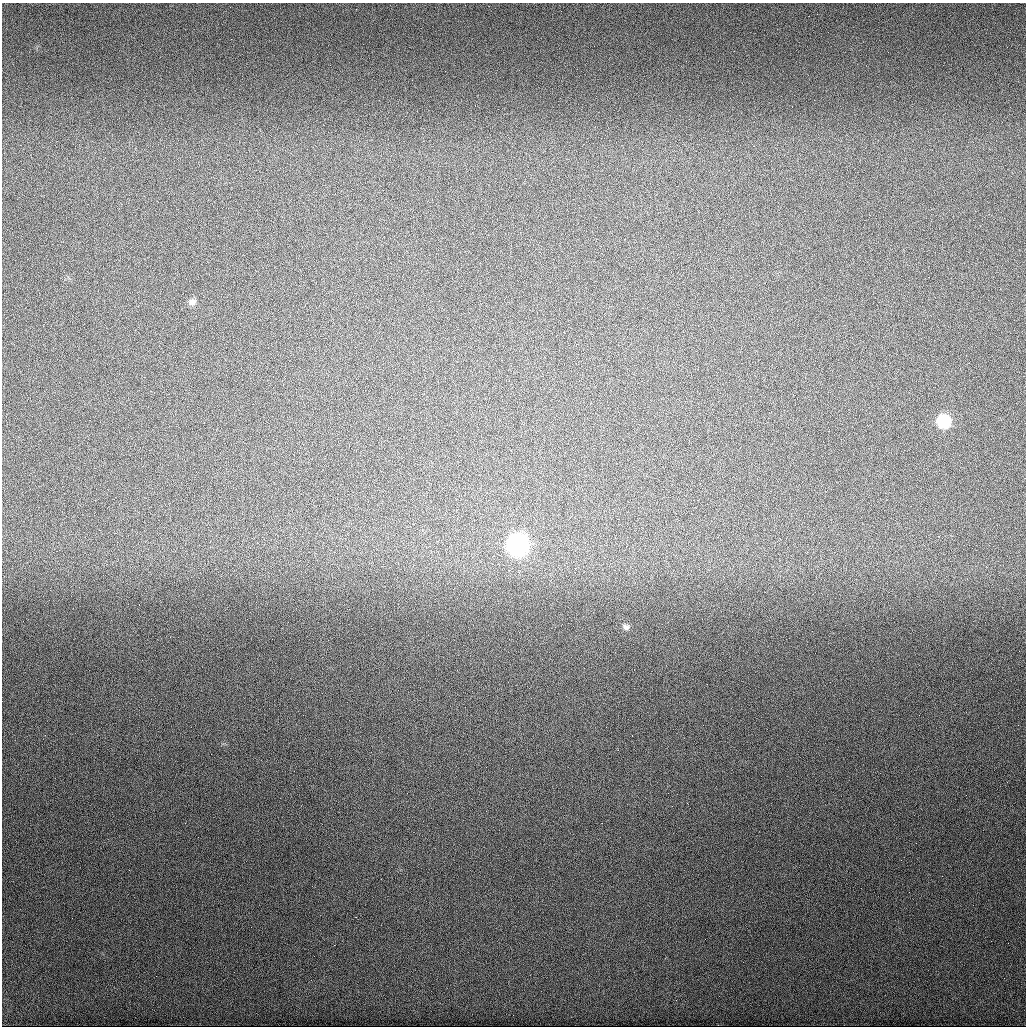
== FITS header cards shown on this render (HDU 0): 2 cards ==
NAXIS1  =                 1024
NAXIS2  =                 1024

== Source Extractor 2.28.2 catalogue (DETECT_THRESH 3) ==
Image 1024 x 1024 px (HDU 0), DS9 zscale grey, 1 PNG px = 1 image px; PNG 1028 x 1028 px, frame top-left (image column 1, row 1024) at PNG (2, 3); no overlay
Background 595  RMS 23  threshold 70.1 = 3 sigma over >= 5 px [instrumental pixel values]
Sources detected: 4; all 4 listed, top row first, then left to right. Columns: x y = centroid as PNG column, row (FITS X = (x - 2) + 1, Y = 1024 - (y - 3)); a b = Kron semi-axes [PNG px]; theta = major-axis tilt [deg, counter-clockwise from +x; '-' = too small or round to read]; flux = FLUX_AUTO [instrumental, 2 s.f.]
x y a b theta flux
192 302 9 8 - 7200
943 421 10 9 - 80000
517 544 11 11 - 490000
626 627 8 7 - 5300